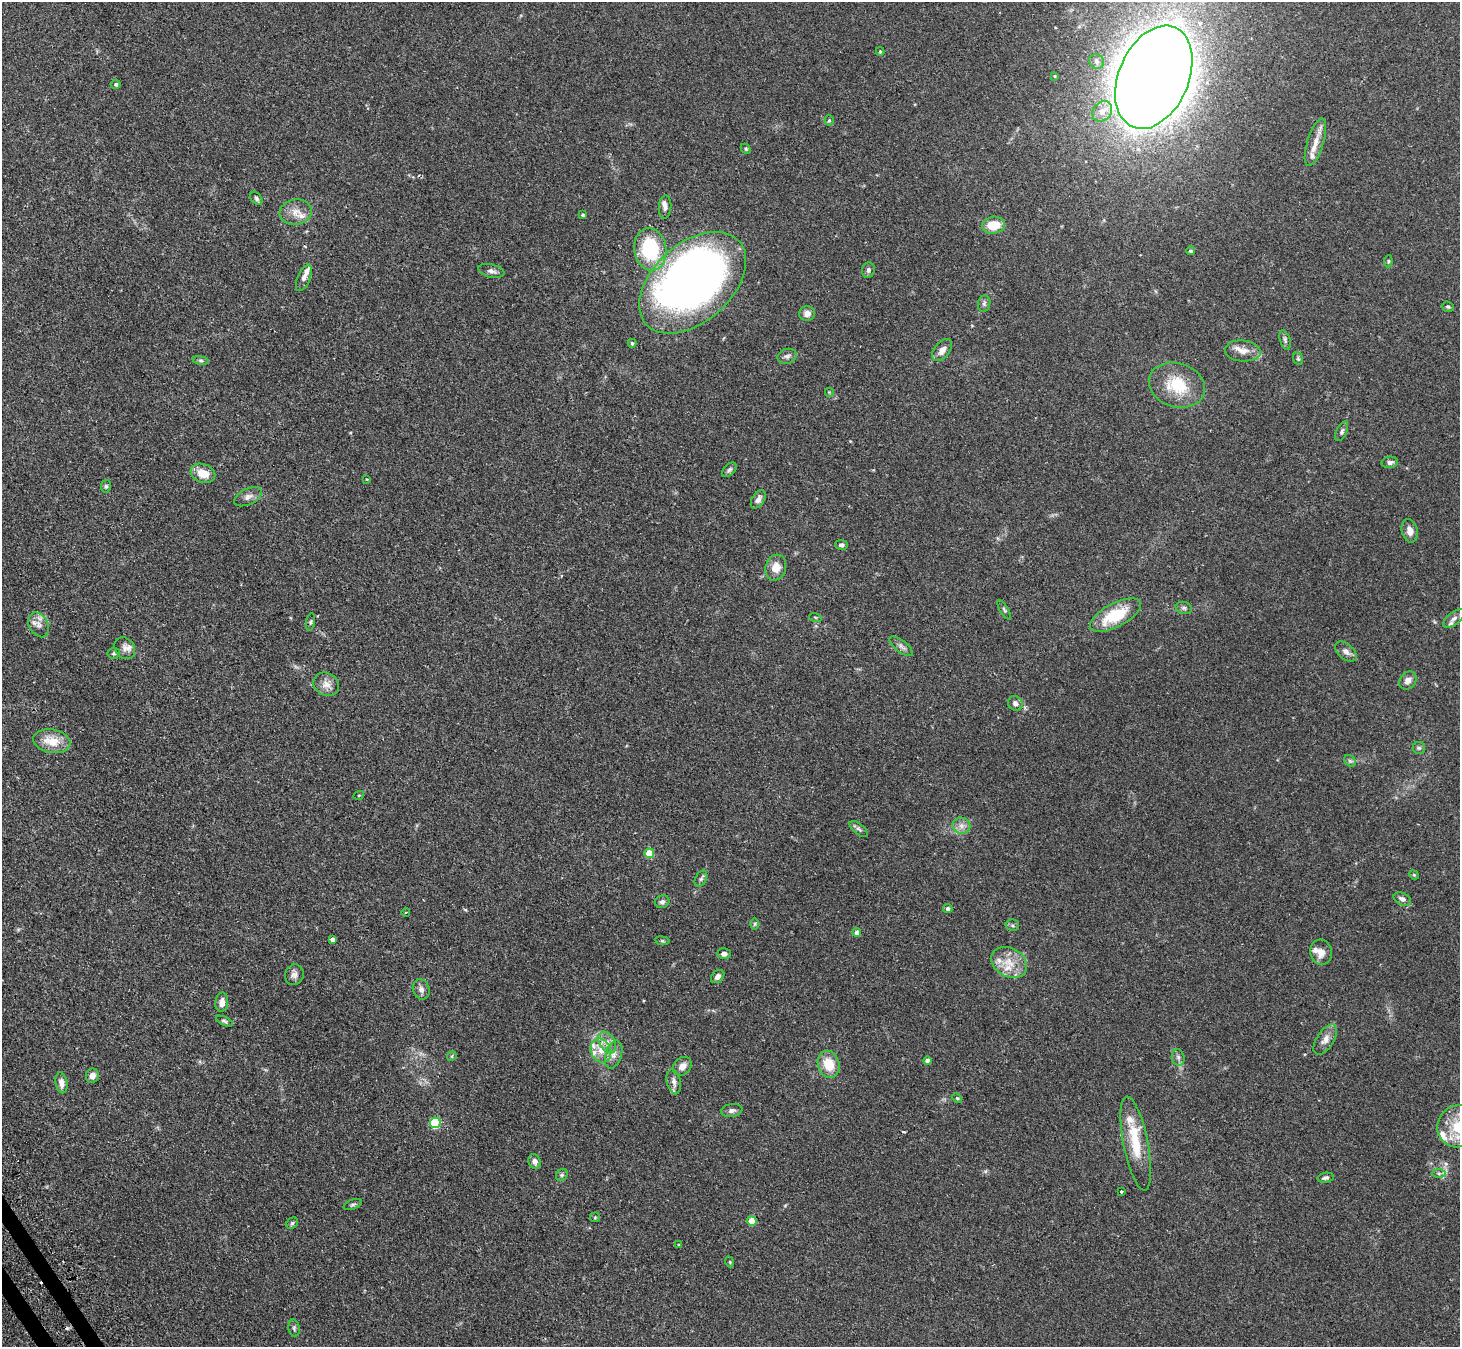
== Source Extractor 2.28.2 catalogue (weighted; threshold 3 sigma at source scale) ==
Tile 7 of 4 x 4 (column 3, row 2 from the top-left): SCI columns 2947-4404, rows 2860-4204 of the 5893 x 5858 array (HDU 1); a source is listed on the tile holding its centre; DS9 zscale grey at full resolution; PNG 1462 x 1349 px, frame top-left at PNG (2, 2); each listed source drawn as its Kron ellipse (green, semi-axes under 4 px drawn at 4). Shown black and unused: <1% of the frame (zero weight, under 2 of 3 exposures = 3% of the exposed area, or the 3 px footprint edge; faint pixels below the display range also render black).
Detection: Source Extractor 2.28.2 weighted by HDU 2 'WHT'; one run over the whole footprint, this tile lists its part. Background 0.106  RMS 0.0065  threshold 0.0291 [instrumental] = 3 sigma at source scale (4.5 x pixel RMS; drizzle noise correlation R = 1.50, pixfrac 1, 0.05/0.05 arcsec/px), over >= 5 px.
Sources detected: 132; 1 inside a brighter object's white glare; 3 cosmic-ray / hot-pixel residue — neither listed nor drawn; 15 inside a brighter listed object's ellipse — not listed separately; the other 113 listed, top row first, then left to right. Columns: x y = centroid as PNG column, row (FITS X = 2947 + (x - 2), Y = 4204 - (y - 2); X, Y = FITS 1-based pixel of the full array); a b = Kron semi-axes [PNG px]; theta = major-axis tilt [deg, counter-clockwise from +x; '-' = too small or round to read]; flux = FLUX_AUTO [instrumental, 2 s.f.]
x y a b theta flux
880 51 4 4 - 0.75
1096 61 8 7 - 2
1054 76 3 3 - 0.47
1154 77 54 35 66 2200
116 84 5 4 - 1
1102 111 11 9 47 6.1
829 120 5 4 - 0.81
1315 142 25 8 73 8
746 149 5 4 - 0.72
256 198 7 5 -52 1.4
665 207 12 6 85 2.3
296 212 16 13 10 7
583 215 4 4 - 1.2
993 225 12 8 10 13
650 249 21 16 -81 48
1191 251 4 4 - 1.4
1388 261 6 4 83 0.86
868 270 8 6 78 1.8
491 271 13 6 -13 2.6
304 278 14 6 67 3
693 283 62 39 42 480
984 304 8 6 75 1.5
1448 307 6 5 - 1.1
807 313 8 7 - 3.7
1285 340 10 5 -72 1.6
632 343 4 4 - 0.82
942 350 13 7 50 4.4
1243 351 18 10 -4 5.9
787 356 9 7 14 2.2
1298 359 6 5 - 0.98
201 360 8 4 -8 1.1
1177 385 29 22 -17 24
829 392 5 5 - 0.86
1342 431 10 5 66 1.8
1390 462 8 6 6 2.2
729 470 9 5 44 1.4
203 473 12 9 -21 9.2
367 479 3 2 - 0.48
106 486 6 5 - 1.2
248 497 15 8 25 3.3
758 499 10 6 58 2.8
1410 531 12 8 -76 4.3
841 545 6 5 - 1.5
776 568 13 10 74 7.1
1184 608 8 6 -14 1.7
1004 610 11 4 -59 1.2
1115 615 28 12 27 26
815 617 6 4 -19 0.74
1454 618 13 6 37 2.6
311 622 9 3 79 0.99
39 625 13 9 -62 4.4
901 646 14 6 -37 2.4
125 648 12 9 -54 3.1
1346 652 13 7 -40 3.1
114 653 6 5 - 1
1408 681 10 7 47 3.5
326 684 13 11 -25 5.4
1015 703 8 7 - 3.1
52 741 19 11 -11 12
1419 748 6 6 - 1.2
1350 761 6 5 - 1.2
359 795 5 3 - 0.56
961 826 9 8 - 3.3
859 829 11 5 -39 1.7
649 853 5 5 - 16
1414 875 5 4 - 0.63
701 879 8 5 63 1.5
1402 899 9 6 -25 2.8
662 902 7 6 - 2.1
948 909 5 4 - 1.7
406 912 4 2 - 0.59
755 924 6 4 89 0.95
1012 925 7 5 -12 1.2
857 932 4 4 - 3
332 939 4 3 - 1.8
662 941 7 3 -8 0.85
1321 952 13 11 -76 5.6
724 954 7 5 2 2.4
1009 962 19 14 -30 12
294 975 10 9 - 3
718 977 7 5 43 2.7
421 989 10 8 -71 2.8
222 1002 10 6 86 3.9
224 1021 9 4 -25 1.2
1325 1039 17 8 57 4.9
607 1042 12 7 -58 4.4
601 1051 12 10 -67 7.1
614 1054 14 8 73 4.1
452 1056 5 4 - 0.78
1178 1057 8 6 -75 1.8
928 1061 4 4 - 3.4
829 1064 14 11 -73 14
682 1066 10 8 46 4.1
92 1076 7 6 - 3.6
674 1082 13 7 -78 3.1
61 1083 10 6 -81 4
957 1098 6 3 -43 0.84
732 1111 11 6 9 2.5
435 1123 5 5 - 40
1458 1126 21 20 - 19
1136 1143 48 12 -79 22
535 1161 7 6 - 3
1439 1173 6 4 -1 1.4
562 1175 6 5 - 1.1
1325 1178 8 5 10 1.6
1121 1191 3 3 - 2.4
353 1204 10 4 19 1.3
595 1217 5 5 - 0.69
752 1221 5 4 - 14
292 1223 6 5 - 1.1
679 1245 3 3 - 0.86
730 1262 5 3 - 0.59
294 1328 9 5 -81 1.4
Isophote crosses this tile's border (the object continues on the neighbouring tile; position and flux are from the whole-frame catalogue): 2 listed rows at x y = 1154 77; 1458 1126